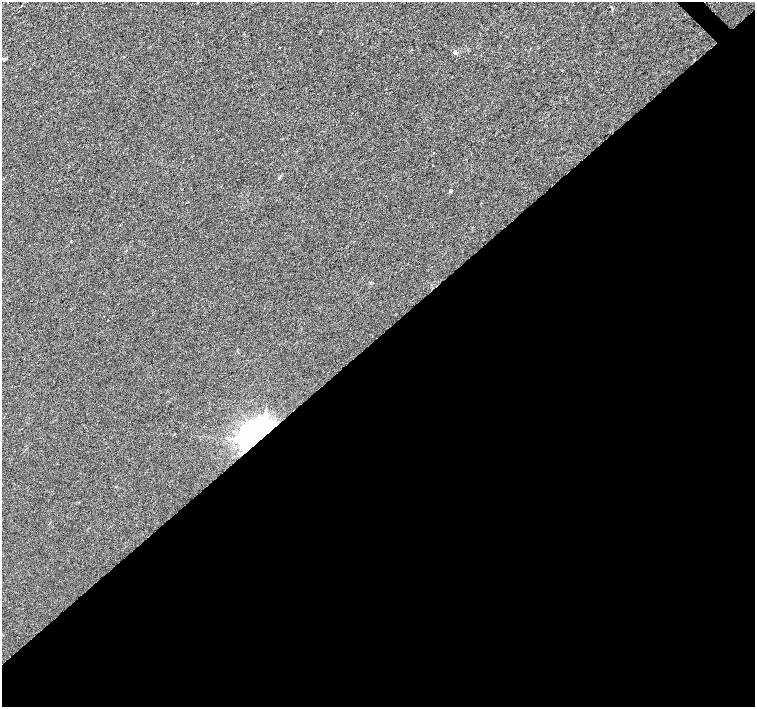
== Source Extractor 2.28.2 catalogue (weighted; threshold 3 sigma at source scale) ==
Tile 15 of 4 x 4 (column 3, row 4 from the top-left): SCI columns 3016-4520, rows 218-1626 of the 6026 x 6004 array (HDU 1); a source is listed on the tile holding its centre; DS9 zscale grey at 2 x 2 block average (1 PNG px = mean of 2 x 2 image px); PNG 757 x 709 px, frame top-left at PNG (2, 2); no overlay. Shown black and unused: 53% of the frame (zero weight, under 2 of 3 exposures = <1% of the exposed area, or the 3 px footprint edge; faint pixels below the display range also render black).
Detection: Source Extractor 2.28.2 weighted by HDU 2 'WHT'; one run over the whole footprint, this tile lists its part. Background 0.00649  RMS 0.0046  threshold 0.0205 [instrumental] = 3 sigma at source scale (4.5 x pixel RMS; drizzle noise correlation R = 1.50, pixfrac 1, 0.0396/0.0396 arcsec/px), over >= 5 px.
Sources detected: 7; all 7 listed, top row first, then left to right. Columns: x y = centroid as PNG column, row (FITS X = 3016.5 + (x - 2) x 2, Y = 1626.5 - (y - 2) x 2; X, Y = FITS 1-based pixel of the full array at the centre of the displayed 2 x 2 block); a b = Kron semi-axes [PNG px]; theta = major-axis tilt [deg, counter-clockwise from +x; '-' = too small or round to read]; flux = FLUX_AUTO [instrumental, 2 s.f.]
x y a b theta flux
280 47 2 2 - 1.4
5 59 6 3 -4 2.1
433 153 2 2 - 0.72
433 166 2 2 - 2
450 191 2 2 - 2.8
71 241 2 2 - 1.3
257 434 36 18 33 230
Overlapping masked pixels (flux is a lower limit): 1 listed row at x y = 257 434
Isophote crosses this tile's border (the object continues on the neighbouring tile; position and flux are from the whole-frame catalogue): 1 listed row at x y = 5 59